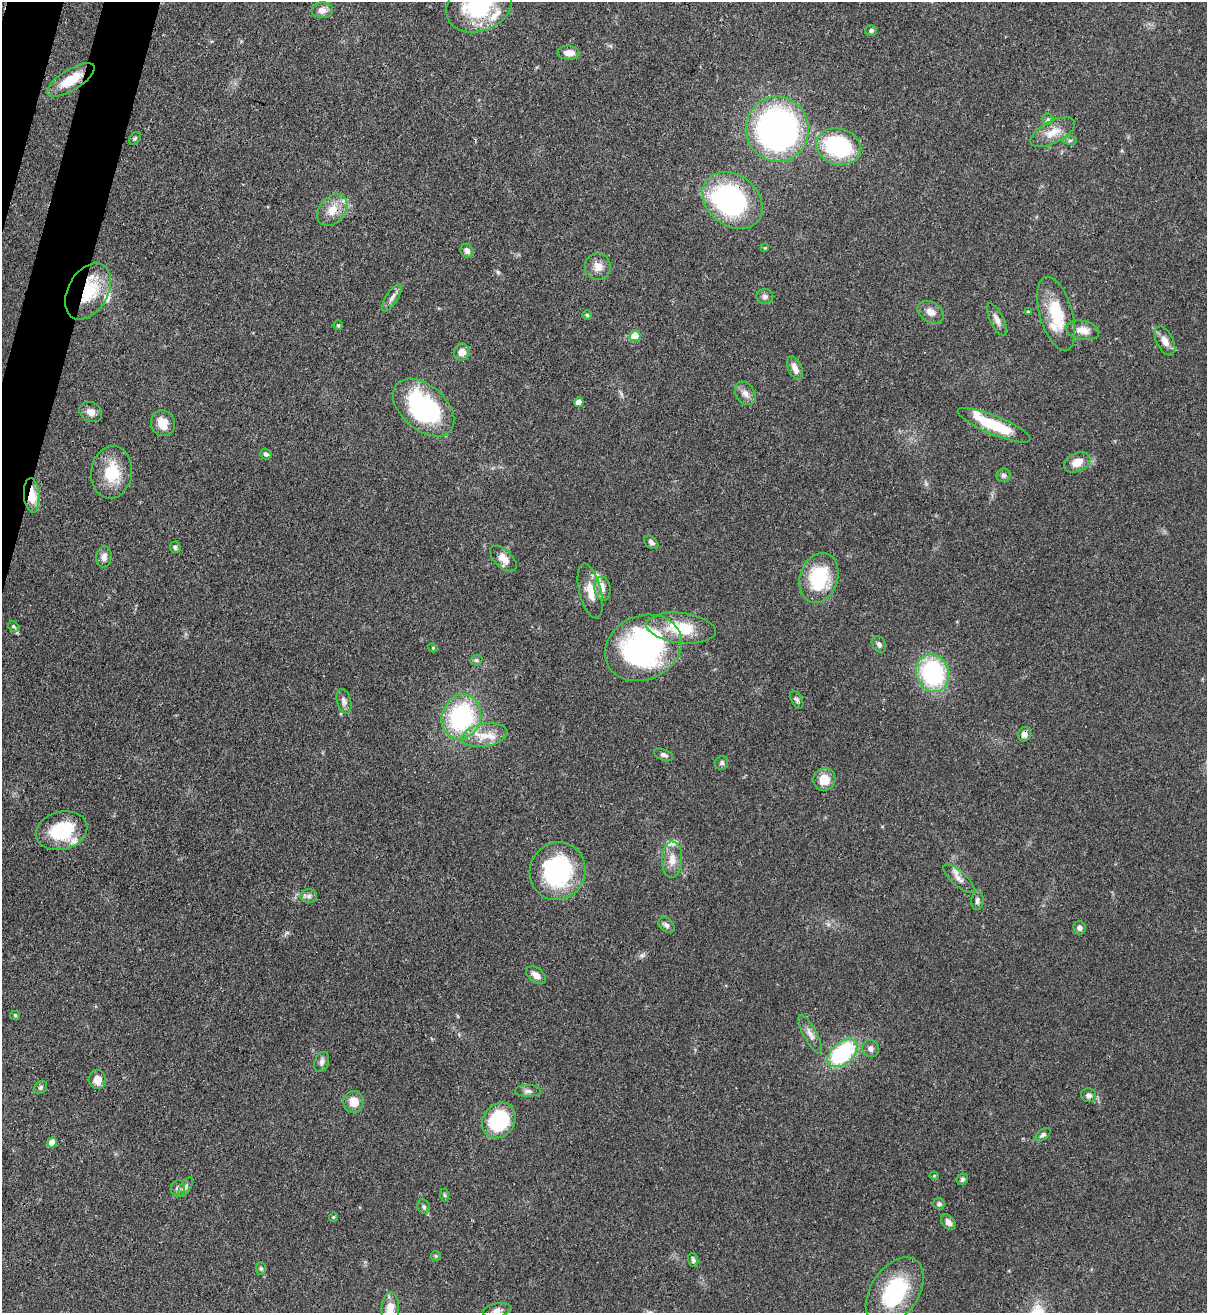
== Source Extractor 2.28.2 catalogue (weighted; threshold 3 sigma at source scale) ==
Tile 11 of 4 x 4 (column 3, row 3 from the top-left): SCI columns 2628-3832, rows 1341-2651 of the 5380 x 5305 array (HDU 1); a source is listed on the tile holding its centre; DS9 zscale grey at full resolution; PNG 1209 x 1315 px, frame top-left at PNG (2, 2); each listed source drawn as its Kron ellipse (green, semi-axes under 4 px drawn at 4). Shown black and unused: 2% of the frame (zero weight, under 3 of 4 exposures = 7% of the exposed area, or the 3 px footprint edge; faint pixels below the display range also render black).
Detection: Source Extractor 2.28.2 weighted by HDU 2 'WHT'; one run over the whole footprint, this tile lists its part. Background 0.102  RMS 0.0041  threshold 0.0186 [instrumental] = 3 sigma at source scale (4.5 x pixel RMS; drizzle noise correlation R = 1.50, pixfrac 1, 0.05/0.05 arcsec/px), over >= 5 px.
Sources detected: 107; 1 inside a brighter object's white glare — neither listed nor drawn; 6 inside a brighter listed object's ellipse — not listed separately; the other 100 listed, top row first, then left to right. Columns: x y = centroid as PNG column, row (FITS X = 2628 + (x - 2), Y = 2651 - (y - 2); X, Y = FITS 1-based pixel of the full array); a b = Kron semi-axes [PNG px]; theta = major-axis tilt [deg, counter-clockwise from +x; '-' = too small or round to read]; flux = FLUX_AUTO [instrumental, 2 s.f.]
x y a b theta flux
479 6 34 25 20 38
322 10 10 8 -1 2.7
871 30 6 5 - 0.94
569 53 11 7 -4 3.2
71 80 27 10 32 10
1048 119 6 5 - 0.74
777 129 33 31 -79 130
1053 132 24 11 27 6.2
135 138 7 4 53 0.77
1070 140 7 4 2 0.73
839 147 23 18 -16 44
733 200 33 25 -40 77
332 210 18 13 49 6.4
765 248 4 4 - 0.38
467 251 7 6 - 1.9
598 267 13 13 - 3.8
88 291 30 20 60 21
765 297 8 7 - 1.4
392 298 15 6 57 2.1
931 312 14 10 -32 3.1
1028 312 3 3 - 0.54
1056 314 38 16 -74 16
587 315 5 4 - 0.54
997 320 18 7 -63 2.4
338 325 5 4 - 0.54
1083 330 17 9 -11 4.3
635 336 5 5 - 12
1165 341 16 8 -63 3.3
462 352 8 8 - 3.4
795 368 12 6 -65 3
745 393 12 9 -58 2.4
579 402 5 4 - 3.3
424 407 36 22 -41 54
91 412 12 9 -27 3
163 423 13 12 - 5.5
994 425 39 9 -22 19
266 454 6 5 - 1.2
1077 462 14 9 25 5
112 472 26 20 82 15
1003 475 7 6 - 1.2
32 495 17 7 -85 9.5
651 542 8 5 -41 1.3
175 547 6 5 - 0.95
104 557 10 7 84 2.3
503 559 16 8 -43 3.8
819 578 25 19 73 26
602 589 12 8 -83 2.7
590 591 28 11 -76 6.8
13 626 6 4 -45 0.62
681 628 35 15 -7 16
879 644 9 6 -59 1.5
433 648 5 3 - 0.39
643 648 39 32 24 110
476 660 6 5 - 0.7
933 673 19 16 -72 51
797 700 9 5 -60 1.1
344 701 12 7 -75 1.9
461 717 23 19 71 50
1024 734 7 6 - 2.2
485 735 23 11 10 7.7
664 755 10 5 -21 1.3
722 763 7 6 - 0.96
824 779 11 11 - 7.1
61 831 26 19 16 21
672 860 18 10 89 4.6
558 871 29 27 63 51
959 879 19 7 -42 3
309 896 8 7 - 1.4
977 900 10 6 85 1.5
666 925 9 6 -41 1.3
1080 928 6 6 - 1.6
536 975 11 7 -36 2.8
15 1015 5 4 - 0.49
810 1034 21 6 -62 2.9
871 1049 9 8 - 1.9
842 1053 17 10 41 42
322 1062 10 7 69 1.7
98 1080 9 8 - 3.9
40 1087 7 6 - 0.93
528 1091 13 6 0 1.6
1088 1095 7 7 - 2
354 1102 11 10 - 5.1
499 1120 19 16 53 30
1043 1135 8 5 37 1.3
52 1142 5 5 - 5.5
934 1176 4 4 - 0.45
962 1179 6 5 - 0.98
186 1187 11 5 57 1.2
178 1188 8 7 - 1.7
445 1195 6 4 -88 0.58
939 1204 6 5 - 1
424 1207 7 6 - 0.99
333 1217 4 4 - 0.39
948 1222 9 6 -52 2
436 1256 5 5 - 0.59
693 1260 7 5 -72 1
261 1268 6 5 - 0.73
895 1292 38 24 56 32
390 1309 16 9 88 5.6
497 1310 14 7 12 2
Overlapping masked pixels (flux is a lower limit): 5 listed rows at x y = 71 80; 733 200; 88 291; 32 495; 1024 734
Isophote crosses this tile's border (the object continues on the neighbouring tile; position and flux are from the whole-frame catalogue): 3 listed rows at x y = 479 6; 895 1292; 390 1309